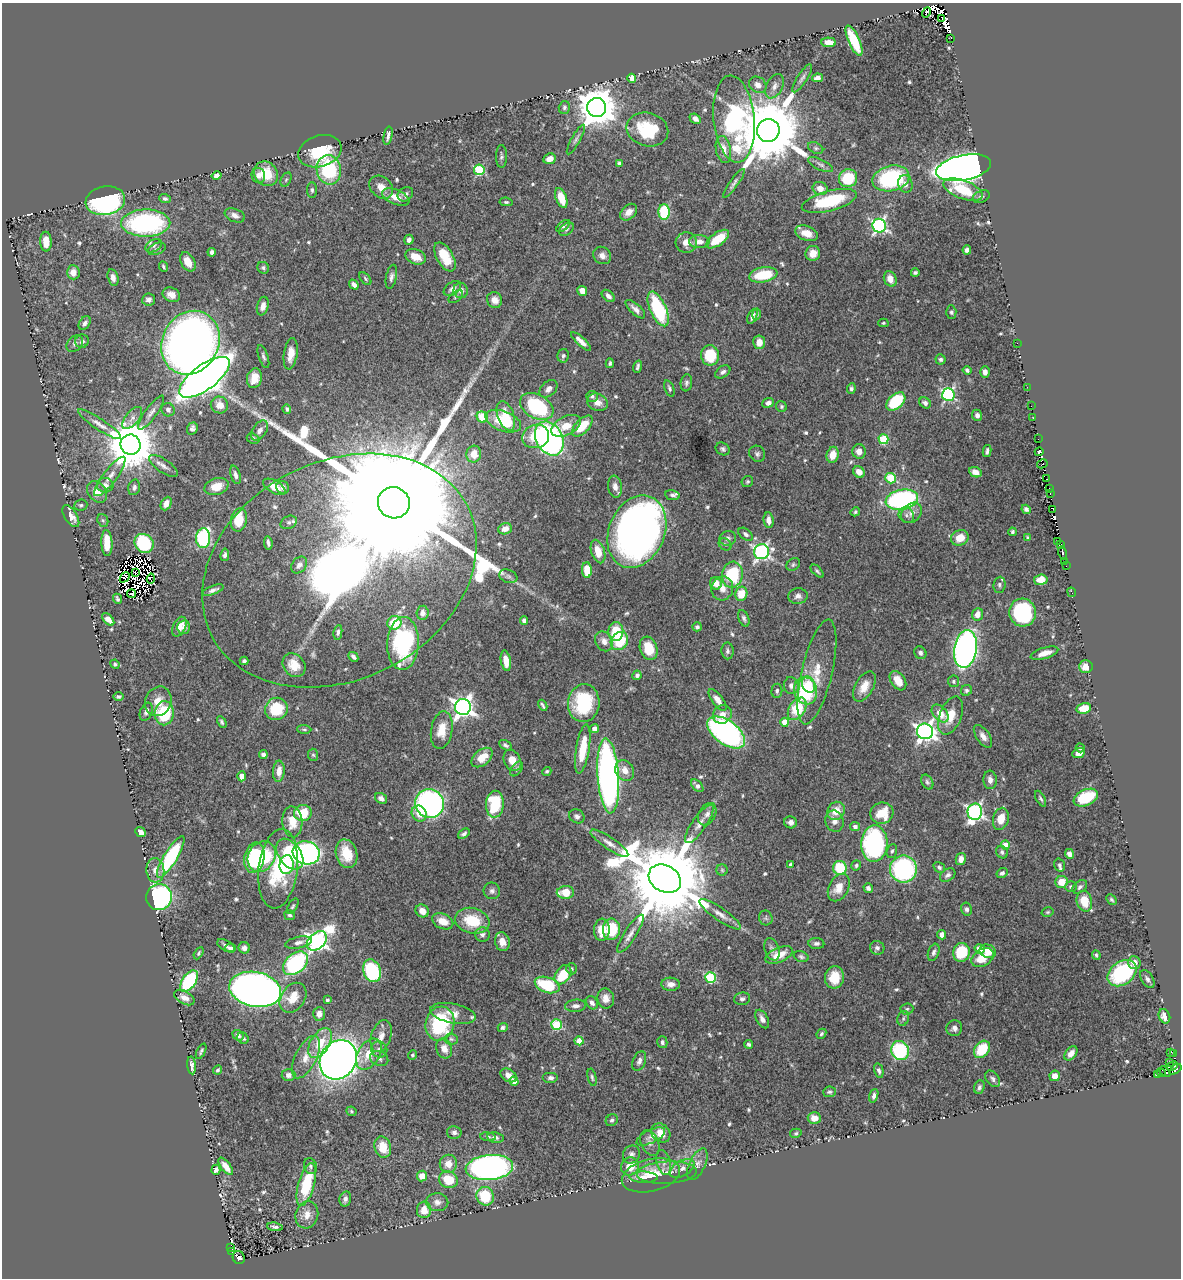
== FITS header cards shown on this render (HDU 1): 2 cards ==
NAXIS1  =                 1179
NAXIS2  =                 1276

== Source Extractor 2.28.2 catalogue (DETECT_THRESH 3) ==
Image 1179 x 1276 px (HDU 1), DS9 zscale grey, 1 PNG px = 1 image px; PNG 1183 x 1280 px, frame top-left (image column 1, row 1276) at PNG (2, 3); each listed source drawn as its Kron ellipse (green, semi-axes under 4 px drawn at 4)
Background 0.377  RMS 0.014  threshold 0.0429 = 3 sigma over >= 5 px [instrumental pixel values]
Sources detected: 635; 20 with non-positive FLUX_AUTO (blend fragments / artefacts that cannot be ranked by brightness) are neither listed nor drawn; of the other 615, the 500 brightest by FLUX_AUTO listed and drawn (115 fainter detections omitted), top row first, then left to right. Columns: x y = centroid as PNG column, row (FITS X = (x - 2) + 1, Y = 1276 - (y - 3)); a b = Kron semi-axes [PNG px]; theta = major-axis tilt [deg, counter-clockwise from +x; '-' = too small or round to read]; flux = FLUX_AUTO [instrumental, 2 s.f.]
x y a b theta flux
926 12 5 3 - 4.5
942 19 2 2 - 24
951 38 2 2 - 5.1
854 41 16 5 -65 36
829 42 7 4 -2 7.6
632 78 4 4 - 9.8
802 78 16 5 57 3.7
817 78 5 4 - 5
758 85 9 7 -38 6.2
774 86 13 8 62 5.2
564 107 6 5 - 2.5
597 107 9 9 - 3000
695 119 6 5 - 5.8
734 119 44 20 -84 210
647 130 21 16 -15 50
768 130 11 11 - 13000
388 136 9 3 78 3.1
576 139 17 4 61 3.5
816 148 8 5 -26 2.2
723 149 14 7 -79 12
320 151 22 15 18 43
501 156 11 5 90 2.6
550 159 6 5 - 8.3
619 163 4 3 - 2.6
821 165 13 5 -25 3.3
964 168 28 12 12 1400
329 170 15 12 -78 75
479 170 5 5 - 77
266 174 13 11 -50 27
258 175 8 7 - 7
217 176 5 4 - 4.5
848 178 9 9 - 37
891 178 18 12 13 98
286 180 7 5 63 1.8
734 183 17 4 55 3.6
905 184 9 7 -74 4.7
381 187 13 10 -43 11
820 188 7 6 - 8.8
312 190 8 5 -89 2.2
963 190 20 9 -20 35
405 194 8 6 34 3.6
396 197 14 7 -22 12
981 197 9 6 22 2.6
561 198 10 5 -70 20
165 199 6 4 -20 2.1
105 201 20 14 9 190
829 201 28 10 15 64
506 202 7 4 -7 1.6
629 212 10 6 44 6.8
664 212 7 5 -89 65
235 215 10 6 -22 5
146 223 24 13 0 180
563 226 8 4 37 1.7
879 226 7 6 - 240
566 229 8 5 39 2.6
807 233 12 7 -19 12
718 239 13 6 35 25
409 240 5 4 - 4.3
46 242 10 5 -88 15
686 242 10 10 - 9.6
699 242 10 6 -1 7.3
154 246 9 6 28 3.2
157 249 9 5 21 2.6
967 250 4 4 - 2.8
212 252 4 4 - 3.1
813 253 7 7 - 8.9
602 255 9 8 - 6.5
416 257 10 7 -23 12
445 257 16 8 -60 23
188 262 10 6 -62 12
163 267 5 3 - 1.7
263 268 6 5 - 2.1
73 272 7 6 - 9
915 273 4 4 - 1.8
763 275 14 7 10 35
391 277 12 5 78 3.6
113 278 8 5 -75 5
365 279 7 4 -47 1.7
890 279 8 6 -68 9.6
354 285 5 4 - 4.2
452 289 9 6 35 4.3
461 290 8 7 - 5.9
582 291 5 4 - 9.4
171 295 9 7 -24 7.4
608 296 7 5 -41 4.1
456 297 8 5 37 2
149 299 6 6 - 3.7
495 300 8 7 - 7.6
263 306 9 5 74 5.9
635 309 12 5 -42 4.9
658 309 18 8 -66 86
951 312 6 5 - 1.9
757 314 5 4 - 1.5
752 316 8 4 66 4.3
85 323 7 5 57 3.2
883 323 5 4 - 1.5
82 341 7 6 - 3.1
581 341 13 4 -43 7.1
759 342 7 6 - 9.2
190 343 33 28 62 1000
1017 343 2 2 - 85
75 344 9 7 42 3.4
291 354 16 6 81 12
710 355 10 9 - 37
563 356 7 6 - 2.4
263 357 12 5 -71 2.7
941 359 5 5 - 2.2
610 363 5 3 - 1.6
638 367 6 3 73 2.3
967 370 4 3 - 2.4
723 372 8 5 34 3.4
985 372 6 5 - 4.4
204 377 30 12 36 1500
254 378 10 7 77 12
686 383 8 5 82 2.6
1027 387 2 2 - 4.2
669 388 8 4 -69 2.4
548 389 10 7 45 5.5
851 389 5 4 - 2.6
948 395 6 6 - 170
592 396 6 5 - 2.1
896 401 11 7 42 58
597 402 11 8 -20 7.9
768 403 6 4 22 4.1
925 403 6 5 - 3.7
219 405 9 8 - 11
537 406 18 12 -29 96
781 406 6 5 - 1.7
1031 406 2 2 - 1.7
287 409 5 4 - 2
168 410 7 6 - 3.8
151 413 20 6 53 5.5
977 415 6 5 - 3.8
506 416 15 8 -70 19
482 417 5 5 - 27
132 418 13 6 51 4.8
1033 418 2 2 - 6.7
503 421 18 10 -20 39
99 424 25 5 -34 7.2
566 426 16 9 27 19
582 426 13 7 46 24
192 429 6 5 - 3.4
260 430 11 7 54 4.7
536 436 14 11 18 25
253 438 6 5 - 2.2
549 439 18 13 -62 270
883 439 5 5 - 51
1038 439 2 2 - 3
131 445 10 10 - 5200
723 449 7 6 - 2.6
859 451 7 7 - 6.9
987 451 6 3 79 2.8
1039 452 4 3 - 130
474 454 8 7 - 13
757 454 8 7 - 3
833 455 8 6 76 12
1042 464 5 2 - 13
163 466 16 6 -34 5.5
859 472 6 5 - 8
975 472 6 5 - 5.5
235 475 9 5 -74 4
110 476 24 7 53 8.5
891 478 5 5 - 49
1047 479 3 2 - 19
747 482 6 5 - 1.6
105 485 8 7 - 4.6
134 487 8 5 75 3
216 487 12 8 17 15
274 487 12 6 -30 10
283 487 6 6 - 4.1
615 487 11 7 -82 5.9
1049 488 3 2 - 13
97 492 12 9 -50 9.7
1050 494 3 2 - 4.4
673 495 7 5 -11 2.5
902 500 16 10 11 180
166 503 7 5 64 7.1
394 503 16 15 - 110000
81 505 6 5 - 2
1026 509 5 4 - 2.6
1053 509 3 2 - 18
855 512 5 4 - 1.7
912 513 11 9 42 6.6
906 515 8 7 - 3.3
71 516 12 6 -58 9.7
103 520 7 5 -68 1.7
239 520 12 8 78 22
769 520 8 5 -84 5.5
289 522 8 6 27 2.8
505 529 7 5 21 6.3
637 532 37 28 67 760
1012 532 4 3 - 2.1
746 534 8 5 -38 3.1
203 538 10 7 88 120
728 538 8 7 - 3.4
960 538 9 7 24 16
1028 538 4 3 - 1.6
1057 541 2 2 - 8
107 543 13 5 -88 19
144 543 10 9 - 71
268 543 7 3 -82 2.4
725 544 7 5 -38 2.2
1061 545 3 3 - 70
598 552 12 6 -73 17
761 552 7 7 - 270
1063 553 6 3 -75 75
225 555 6 4 79 3
1065 561 3 3 - 22
299 565 9 7 52 4.6
793 565 7 5 40 2.1
1066 566 2 2 - 1.8
587 570 8 5 -88 18
339 571 143 109 27 1900
817 571 8 4 -45 1.9
135 573 4 2 - 1.8
732 575 13 10 81 60
508 576 9 6 -20 3.2
125 577 5 4 - 2.4
151 578 5 4 - 2.2
1041 580 7 5 7 9.1
716 583 6 6 - 10
999 585 8 6 84 2.2
722 588 12 10 68 11
213 590 11 4 21 3.8
1072 592 5 2 - 2.6
131 594 4 3 - 3.6
741 594 7 6 - 21
798 596 9 8 - 4.7
117 599 5 3 - 1.9
423 613 7 6 - 3.9
1022 613 14 13 - 99
977 614 6 5 - 8.3
744 618 9 5 -67 2.6
108 619 7 4 -44 8.5
524 621 4 4 - 3.3
394 623 7 6 - 27
179 627 10 6 64 9.7
184 627 7 6 - 4.1
697 627 5 4 - 2.3
338 632 7 4 81 2.5
616 632 10 7 85 33
604 641 10 8 -57 7.4
619 641 9 8 - 39
403 643 26 15 87 110
649 648 12 8 -72 20
965 649 19 11 81 440
727 651 8 6 -86 2.6
920 653 7 5 -50 2.8
1045 653 14 5 17 9.2
353 657 5 3 - 3.6
244 661 4 4 - 2.2
506 661 10 5 -81 11
115 664 5 4 - 2
294 665 13 10 -49 18
1086 667 7 6 - 13
817 672 54 15 77 30
637 675 5 4 - 2.7
898 681 11 7 -56 14
953 681 5 5 - 1.7
809 684 8 6 -71 15
791 686 8 7 - 5.2
864 686 16 9 60 14
966 690 6 5 - 2
777 691 7 5 84 2.3
806 691 14 11 -72 56
119 697 5 4 - 1.7
718 700 13 5 -53 7.8
158 701 15 13 67 13
584 703 19 15 84 69
543 705 6 3 -62 1.9
463 707 8 8 - 590
1084 708 7 5 12 16
276 709 11 11 - 39
797 709 12 8 58 41
146 712 9 6 68 3.7
164 713 12 9 87 62
940 713 10 7 -50 12
722 714 10 8 40 7.7
951 716 20 10 68 17
222 722 6 4 -60 1.9
785 722 4 4 - 14
304 729 7 4 -2 1.6
594 729 4 4 - 8.8
442 730 19 10 81 17
925 731 8 7 - 510
726 732 22 11 -36 230
983 736 13 6 -55 6
505 745 7 4 -31 2.7
1080 748 4 3 - 2
583 749 25 6 81 28
1079 753 6 5 - 6.1
263 754 4 4 - 3.2
313 755 6 5 - 1.7
482 758 12 7 40 17
512 760 11 8 -60 12
517 769 8 5 54 2.2
279 771 10 5 86 9.3
547 771 5 4 - 1.6
625 771 11 9 -57 9.2
242 776 5 4 - 9.9
608 776 37 10 -86 500
990 780 9 6 -86 5.3
927 782 8 5 -62 2.1
697 786 7 4 -47 4
381 798 6 5 - 4.4
1086 798 13 8 24 41
1040 799 8 4 -61 2
429 803 15 14 - 300
495 804 13 9 87 61
836 811 10 8 53 14
975 812 8 7 - 300
303 813 9 8 - 29
419 813 8 7 - 12
882 813 11 10 - 23
707 814 12 8 60 5
577 816 8 6 -33 3.1
1001 819 11 7 75 16
835 821 11 9 -72 6.4
292 822 15 10 -86 18
791 822 6 6 - 3.9
699 824 22 7 55 8.9
855 827 5 4 - 3.6
141 832 6 4 -42 6.7
464 834 6 4 36 2.4
609 843 22 6 -34 8
874 844 18 13 87 160
1005 845 4 4 - 22
892 851 7 5 70 2
1002 852 6 5 - 2.4
306 853 13 11 -18 300
290 854 17 11 -54 56
346 854 14 10 -74 25
1069 854 5 4 - 5.1
262 856 16 13 60 77
171 857 24 6 59 110
254 858 15 10 78 61
961 859 6 5 - 6.9
287 865 9 7 86 34
790 865 4 3 - 2.2
856 865 5 4 - 2.1
1059 865 7 5 -74 2.3
939 867 6 5 - 2.2
840 868 7 6 - 34
278 869 40 19 83 74
903 869 13 13 - 160
155 870 12 9 -85 7.9
722 870 5 5 - 1.6
1002 873 5 5 - 3.6
948 875 8 6 33 3.4
665 879 17 13 -31 21000
1062 882 6 6 - 16
839 887 14 10 63 14
1071 887 6 5 - 2.2
1080 887 8 5 38 2.5
868 888 5 4 - 3.1
492 891 8 8 - 3.6
565 892 8 6 2 21
159 897 13 13 - 160
1111 900 6 4 -45 1.7
1084 901 10 7 -75 18
293 906 9 4 60 1.9
966 909 6 5 - 2.8
422 911 7 6 - 7.6
1048 912 6 4 16 1.5
720 914 25 6 -34 9.4
290 915 5 5 - 2.2
766 918 7 7 - 2.3
443 921 11 7 -24 13
472 921 17 12 -15 35
611 929 10 8 86 37
602 930 11 8 86 19
631 934 22 6 57 7.7
482 935 7 7 - 3.3
942 935 5 4 - 6.6
317 941 11 8 42 440
502 942 9 7 -79 9.2
298 943 13 5 12 4.8
816 943 8 5 -5 2.6
226 946 9 5 -29 3.6
231 948 5 4 - 2.6
244 948 6 5 - 3.9
877 948 7 6 - 3.2
772 949 11 7 -72 4.2
980 949 5 4 - 11
988 951 8 6 -20 11
934 952 9 5 70 3.2
961 952 9 8 - 44
199 953 6 4 61 1.6
779 955 15 7 23 14
1096 955 5 4 - 1.8
801 957 8 5 -20 2.1
982 958 12 8 32 21
295 963 14 9 40 110
1134 963 6 6 - 6.2
572 969 6 5 - 1.6
372 971 12 8 -69 100
1122 973 16 11 36 90
563 975 10 7 57 30
710 977 5 5 - 78
834 977 11 9 80 20
1147 979 10 6 -58 3.5
189 981 12 6 56 100
671 984 9 6 -3 6
547 985 13 7 -19 49
255 989 26 17 -11 1200
184 998 11 6 -29 7.5
293 998 16 11 55 18
606 998 10 8 -79 7.7
742 999 8 6 8 2.6
327 1000 4 3 - 1.8
592 1003 7 5 -53 3.9
575 1006 10 6 5 4.5
907 1009 6 5 - 2
319 1014 7 6 - 6
453 1014 23 9 -12 10
1164 1016 7 5 -68 7.4
903 1018 7 5 71 2.4
762 1019 10 5 -60 4.5
440 1024 17 14 74 84
556 1025 5 5 - 69
503 1027 5 4 - 2.1
954 1028 8 7 - 4.1
821 1034 5 4 - 1.9
238 1035 6 4 -39 3.5
381 1036 16 10 72 9.7
243 1038 6 5 - 2.3
451 1039 7 5 -4 2
579 1041 4 4 - 14
662 1042 6 5 - 2.6
320 1043 17 9 58 21
749 1044 4 4 - 2.3
379 1049 8 7 - 5.3
444 1049 10 7 -68 7.6
982 1049 9 7 51 34
201 1051 8 3 64 1.9
900 1051 10 8 -73 80
1171 1052 3 2 - 3
1071 1053 8 5 51 6.5
369 1054 17 11 59 20
1174 1054 3 2 - 1.8
412 1055 5 4 - 1.8
306 1057 23 11 64 14
379 1058 9 7 -25 4.1
338 1060 20 17 56 960
639 1061 10 6 68 4
1170 1062 3 2 - 10
192 1065 9 4 -84 3.6
1172 1066 6 3 25 82
1175 1069 7 4 37 190
218 1070 5 3 - 1.8
879 1071 7 4 -77 3
1165 1072 6 4 -43 26
1161 1073 5 2 - 6.9
1157 1074 3 3 - 11
288 1075 7 6 - 4
509 1075 9 6 -31 7.5
1055 1076 5 5 - 6.8
592 1077 9 4 -77 2
551 1078 8 5 0 3.3
993 1079 9 6 -52 3
514 1081 5 4 - 13
979 1087 7 5 67 2.6
829 1092 6 5 - 2
874 1096 7 4 72 3.3
351 1111 5 4 - 1.5
814 1118 7 6 - 7.1
612 1120 6 5 - 2.7
454 1132 7 6 - 3.9
661 1133 10 8 -45 13
796 1133 6 4 15 1.6
651 1136 15 6 26 5.3
488 1137 8 4 -7 1.9
495 1137 8 5 -9 3.6
650 1143 13 8 -65 5.2
383 1147 11 8 -74 19
631 1154 9 8 - 4.4
663 1162 13 6 -75 4.1
448 1164 9 8 - 11
697 1164 17 8 65 6.6
226 1166 10 5 -53 12
310 1166 8 6 -69 2.4
630 1166 9 8 - 16
489 1168 24 12 5 510
682 1168 13 7 31 6.7
216 1170 5 4 - 2.9
667 1173 30 11 3 14
651 1175 30 16 14 27
422 1176 5 5 - 9.7
644 1177 14 5 -1 5.2
448 1180 9 8 - 28
306 1185 22 8 74 55
485 1196 9 8 - 37
345 1199 8 5 76 4.1
437 1202 11 9 -2 5.4
424 1210 8 7 - 13
307 1215 14 11 74 9.5
275 1227 8 3 -6 2.4
231 1248 4 2 - 4.9
232 1252 3 3 - 13
239 1257 6 6 - 95
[115 fainter detections neither listed nor drawn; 20 non-positive-flux detections neither listed nor drawn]